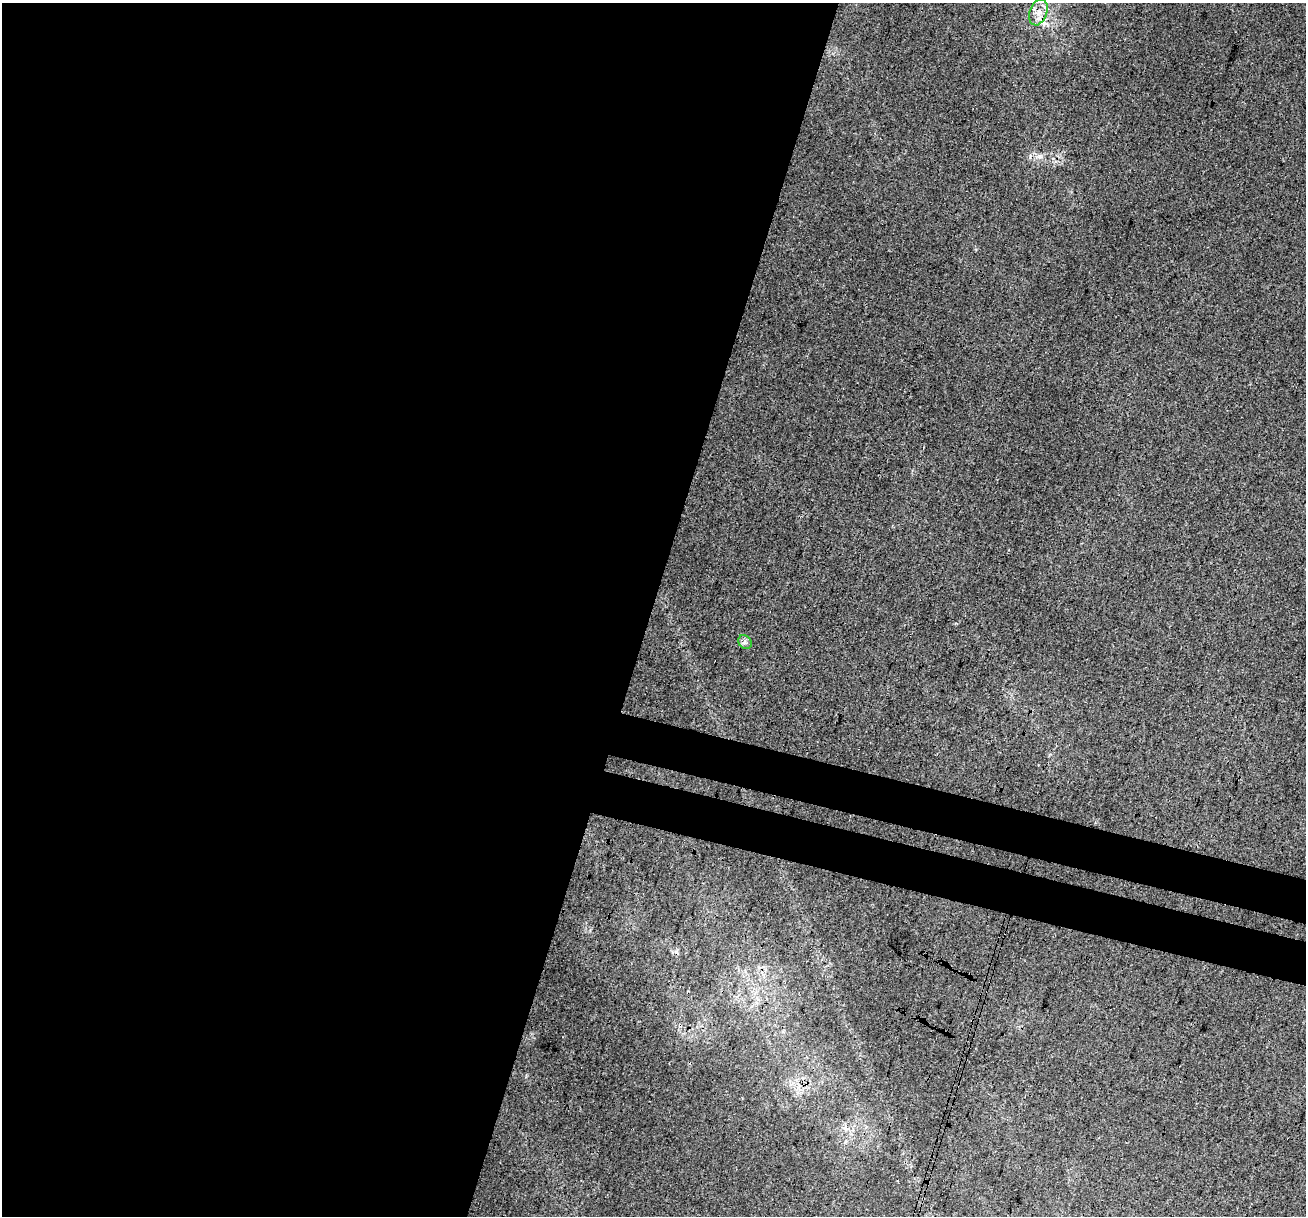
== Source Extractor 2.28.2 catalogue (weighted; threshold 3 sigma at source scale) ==
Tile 5 of 4 x 4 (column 1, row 2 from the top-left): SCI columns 27-1330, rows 2767-3980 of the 5260 x 5470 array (HDU 1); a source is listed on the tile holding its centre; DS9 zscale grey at full resolution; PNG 1308 x 1218 px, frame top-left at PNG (2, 3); each listed source drawn as its Kron ellipse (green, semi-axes under 4 px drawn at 4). Shown black and unused: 54% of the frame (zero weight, under 3 of 4 exposures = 5% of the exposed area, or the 3 px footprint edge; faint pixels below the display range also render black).
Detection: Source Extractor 2.28.2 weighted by HDU 2 'WHT'; one run over the whole footprint, this tile lists its part. Background 0.00954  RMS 0.0037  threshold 0.0168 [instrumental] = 3 sigma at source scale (4.5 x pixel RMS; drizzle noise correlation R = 1.50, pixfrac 1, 0.0396/0.0396 arcsec/px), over >= 5 px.
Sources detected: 3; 1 cosmic-ray / hot-pixel residue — neither listed nor drawn; the other 2 listed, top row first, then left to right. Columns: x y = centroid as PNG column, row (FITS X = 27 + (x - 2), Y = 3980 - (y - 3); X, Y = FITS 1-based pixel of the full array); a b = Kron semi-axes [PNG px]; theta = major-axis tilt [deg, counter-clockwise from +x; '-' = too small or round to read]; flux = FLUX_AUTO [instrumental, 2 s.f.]
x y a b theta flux
1038 12 13 8 71 3.7
745 642 7 6 - 1.1
Overlapping masked pixels (flux is a lower limit): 1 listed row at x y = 1038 12